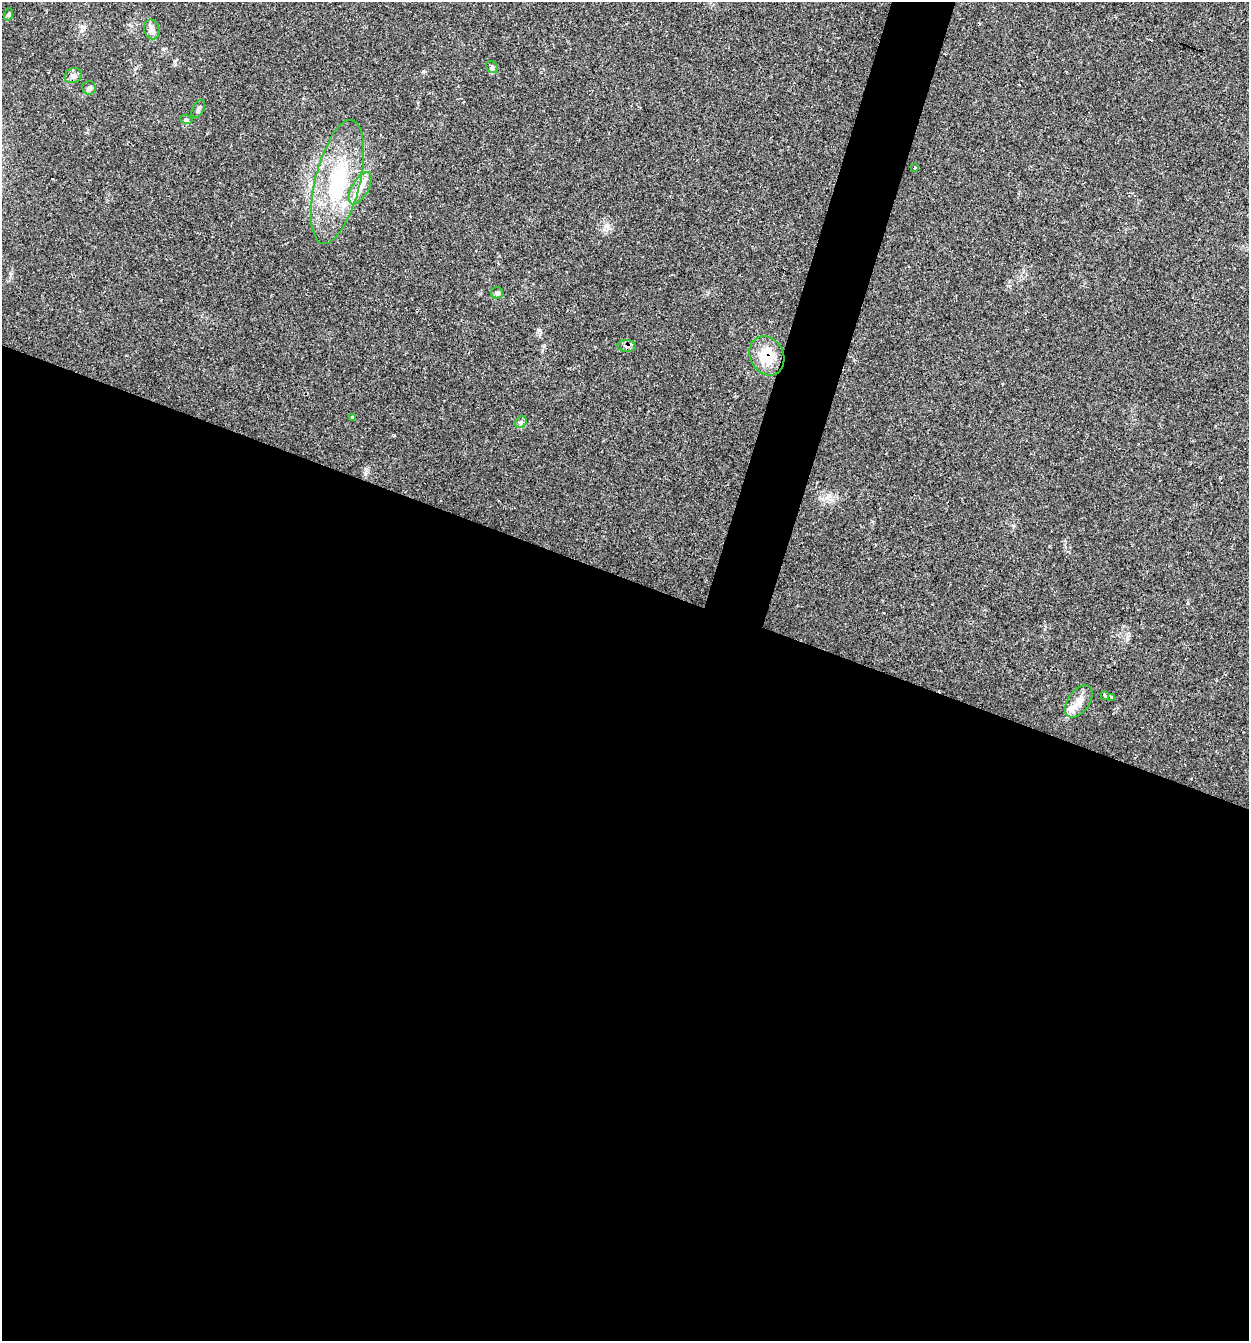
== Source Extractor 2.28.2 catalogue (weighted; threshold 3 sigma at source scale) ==
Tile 14 of 4 x 4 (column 2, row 4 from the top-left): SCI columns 1377-2623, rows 5-1343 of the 5375 x 5361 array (HDU 1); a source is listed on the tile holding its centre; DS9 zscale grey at full resolution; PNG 1251 x 1343 px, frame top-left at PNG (2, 2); each listed source drawn as its Kron ellipse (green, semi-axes under 4 px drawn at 4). Shown black and unused: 59% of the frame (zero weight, under 2 of 3 exposures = <1% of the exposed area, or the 3 px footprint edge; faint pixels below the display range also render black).
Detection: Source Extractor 2.28.2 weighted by HDU 2 'WHT'; one run over the whole footprint, this tile lists its part. Background 0.0712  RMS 0.0074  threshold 0.0332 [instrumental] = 3 sigma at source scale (4.5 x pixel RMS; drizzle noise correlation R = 1.50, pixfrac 1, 0.05/0.05 arcsec/px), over >= 5 px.
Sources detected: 20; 2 cosmic-ray / hot-pixel residue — neither listed nor drawn; the other 18 listed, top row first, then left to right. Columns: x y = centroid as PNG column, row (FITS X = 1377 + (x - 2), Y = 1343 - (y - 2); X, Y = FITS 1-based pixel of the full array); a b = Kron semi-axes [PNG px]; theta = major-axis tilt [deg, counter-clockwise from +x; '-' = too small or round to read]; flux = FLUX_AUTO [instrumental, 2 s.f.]
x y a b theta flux
9 14 6 4 72 0.98
152 29 10 7 -77 2.9
492 67 6 5 - 1.5
73 76 9 7 25 2.7
89 88 6 6 - 1.7
198 109 10 5 60 1.9
186 119 6 4 -19 1.3
914 168 3 3 - 2.1
337 182 63 22 76 68
360 188 18 8 61 7.4
497 293 6 6 - 1.5
627 346 9 6 -3 3
767 356 20 16 -61 20
352 418 3 3 - 1.4
521 422 6 5 - 1.5
1105 695 3 3 - 1.8
1111 697 3 3 - 1.9
1079 701 18 11 55 8.5
Overlapping masked pixels (flux is a lower limit): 2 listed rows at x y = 627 346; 767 356
Unlisted compact peaks at least as high as the median listed source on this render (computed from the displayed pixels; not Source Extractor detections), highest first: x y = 539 330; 1127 639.